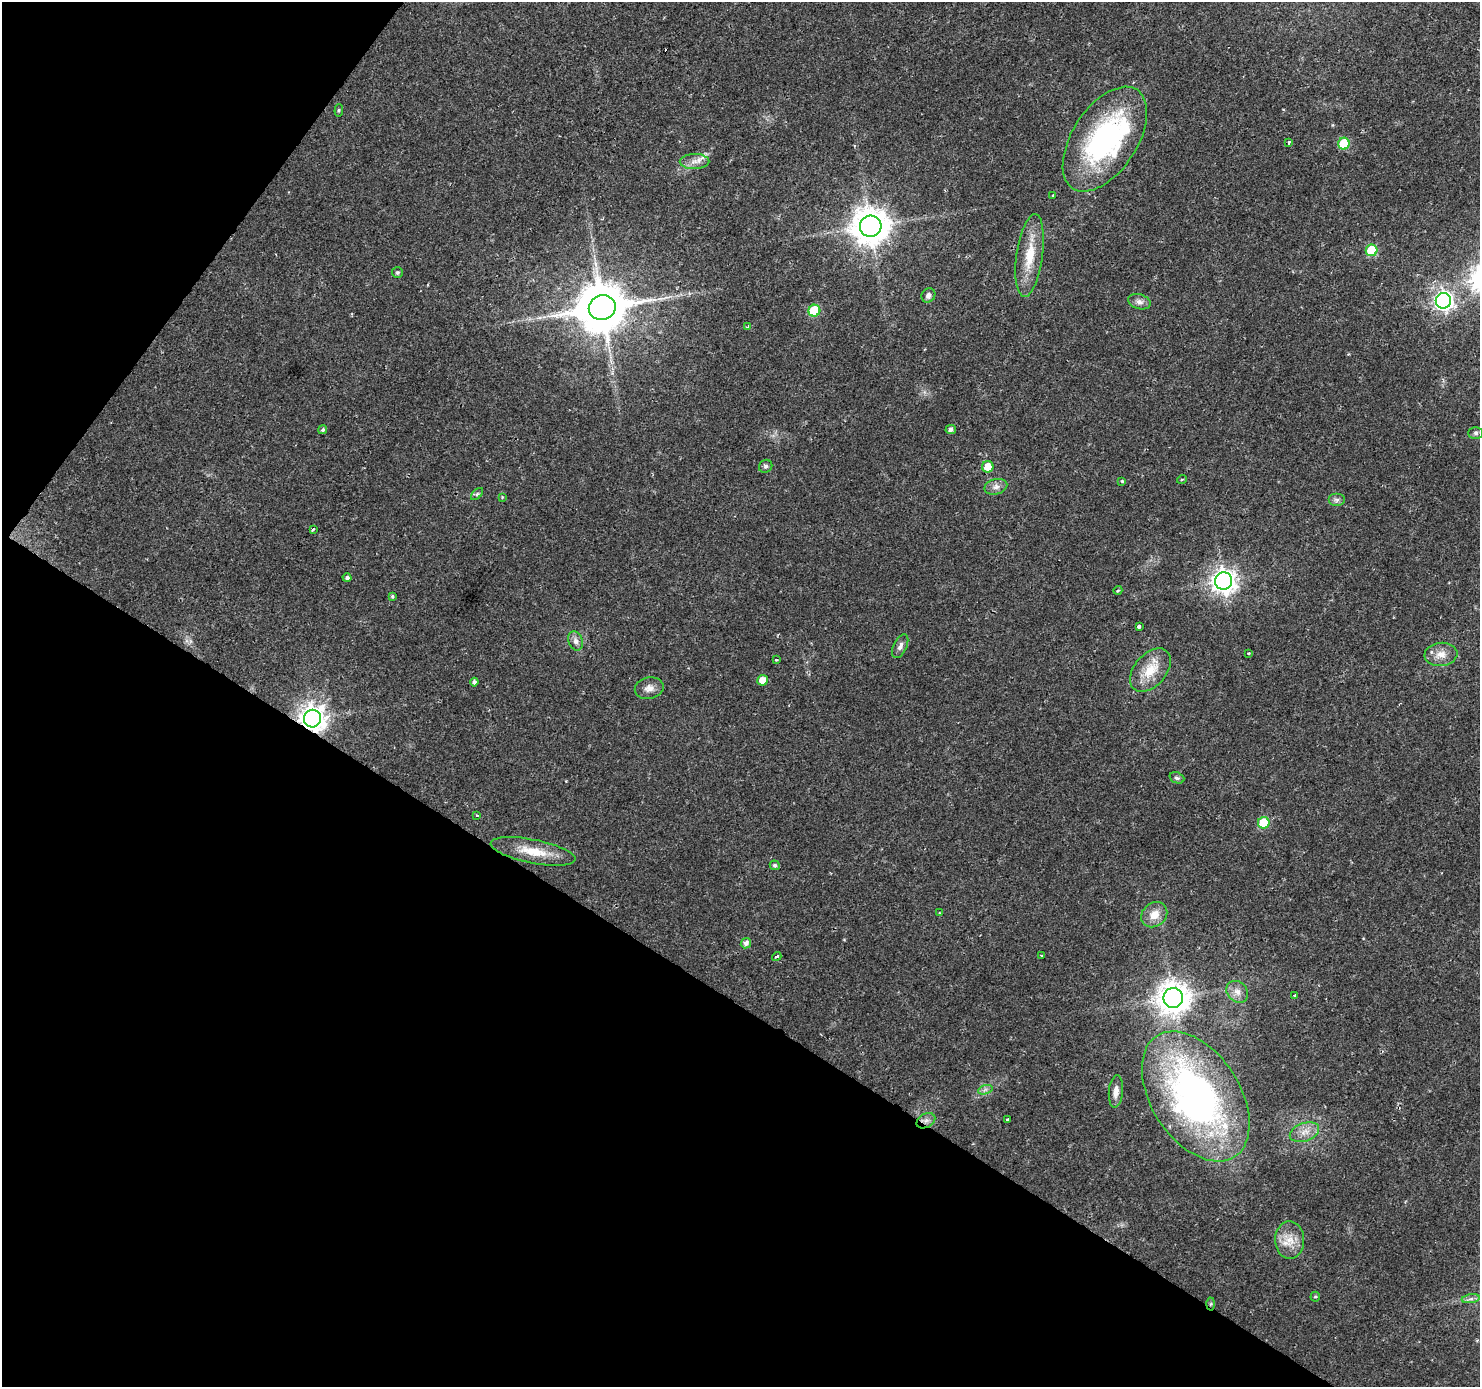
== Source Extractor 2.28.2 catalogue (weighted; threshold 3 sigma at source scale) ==
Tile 9 of 4 x 4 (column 1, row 3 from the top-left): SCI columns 1-1478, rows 1571-2955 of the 5920 x 5979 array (HDU 1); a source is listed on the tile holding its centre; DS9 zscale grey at full resolution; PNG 1482 x 1389 px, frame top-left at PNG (2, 2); each listed source drawn as its Kron ellipse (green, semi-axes under 4 px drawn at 4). Shown black and unused: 33% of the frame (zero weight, under 2 of 3 exposures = <1% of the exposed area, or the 3 px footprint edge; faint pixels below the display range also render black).
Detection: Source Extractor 2.28.2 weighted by HDU 2 'WHT'; one run over the whole footprint, this tile lists its part. Background 0.0207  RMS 0.0028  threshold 0.0126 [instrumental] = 3 sigma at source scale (4.5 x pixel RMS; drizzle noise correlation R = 1.50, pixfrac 1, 0.0396/0.0396 arcsec/px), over >= 5 px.
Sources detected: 71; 1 cosmic-ray / hot-pixel residue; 1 long thin detection or spike segment (spike, bleed or trail) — neither listed nor drawn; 3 inside a brighter listed object's ellipse — not listed separately; the other 66 listed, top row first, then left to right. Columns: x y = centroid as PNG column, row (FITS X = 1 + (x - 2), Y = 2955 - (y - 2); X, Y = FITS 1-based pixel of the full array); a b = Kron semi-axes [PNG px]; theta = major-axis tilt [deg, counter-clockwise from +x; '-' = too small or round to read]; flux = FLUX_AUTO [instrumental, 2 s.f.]
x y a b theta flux
339 110 6 4 85 0.38
1105 139 59 32 57 54
1289 142 4 3 - 2.7
1344 144 6 5 - 14
694 161 15 7 1 2.1
1053 195 3 3 - 0.83
871 226 11 10 - 640
1372 250 6 6 - 13
1030 256 42 13 82 8.3
397 272 5 5 - 0.46
928 295 7 6 - 1.1
1443 301 8 7 - 120
1139 302 12 7 -16 1.4
602 308 13 12 - 1500
814 311 6 6 - 15
748 327 3 3 - 0.68
951 429 5 4 - 0.98
323 430 5 4 - 0.56
1476 433 7 6 - 0.63
766 466 7 6 - 0.67
988 467 6 5 - 4.3
1182 479 5 3 - 0.28
1122 481 3 3 - 0.29
996 487 11 7 15 1.5
477 494 7 4 45 0.53
502 497 4 3 - 0.27
1337 500 8 6 0 0.88
313 529 4 3 - 1.4
347 578 4 4 - 0.71
1224 581 8 8 - 230
1118 590 4 3 - 0.24
392 596 4 3 - 0.42
1139 626 3 3 - 2.1
576 641 10 7 -72 1.3
900 646 13 6 64 1.3
1248 654 3 3 - 0.73
1441 654 16 11 7 3.1
776 660 4 3 - 0.42
1150 670 25 16 49 6.8
763 680 5 5 - 3.6
474 682 4 4 - 0.89
649 688 14 10 12 2
312 719 9 8 - 290
1177 778 8 5 -20 0.7
477 815 3 3 - 0.45
1264 823 6 6 - 13
533 851 43 12 -11 7.5
775 865 5 4 - 0.7
939 913 3 2 - 0.35
1154 915 14 11 39 3.7
746 943 5 5 - 1.2
1041 956 3 3 - 0.79
777 957 5 4 - 0.68
1237 992 12 9 -44 1.9
1295 995 3 3 - 0.5
1173 998 10 9 - 440
985 1090 7 4 19 0.73
1116 1091 16 7 85 1.9
1196 1096 72 44 -57 110
1007 1120 3 2 - 0.3
926 1121 10 7 29 1.3
1304 1132 15 9 19 2.7
1290 1240 19 14 -88 4.7
1315 1297 5 4 - 0.36
1471 1299 9 4 8 0.86
1211 1304 6 4 88 0.47
Overlapping masked pixels (flux is a lower limit): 3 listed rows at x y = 312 719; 926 1121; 1211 1304